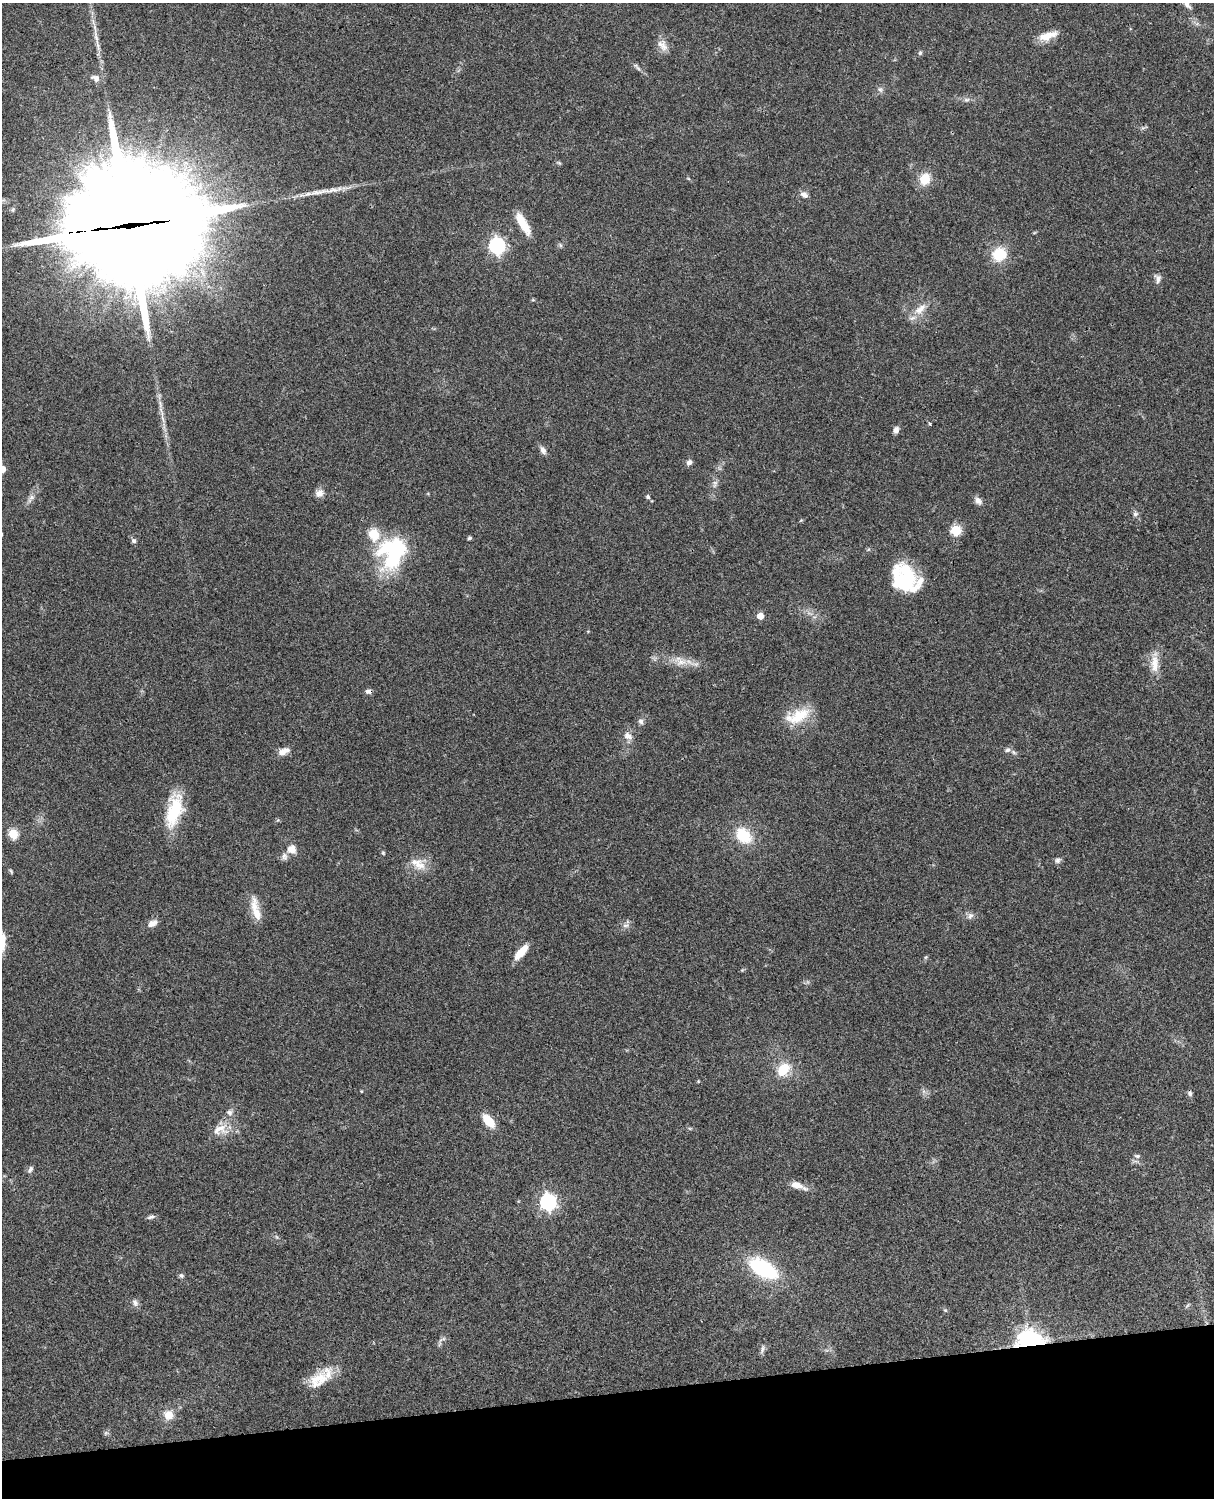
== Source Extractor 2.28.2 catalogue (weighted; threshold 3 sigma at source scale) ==
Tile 10 of 4 x 3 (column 2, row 3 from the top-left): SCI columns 1333-2544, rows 277-1772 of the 5087 x 4926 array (HDU 1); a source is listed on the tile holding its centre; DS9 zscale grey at full resolution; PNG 1216 x 1500 px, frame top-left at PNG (2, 3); no overlay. Shown black and unused: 7% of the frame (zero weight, under 3 of 4 exposures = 6% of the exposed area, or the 3 px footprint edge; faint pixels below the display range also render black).
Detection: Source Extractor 2.28.2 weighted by HDU 2 'WHT'; one run over the whole footprint, this tile lists its part. Background 0.0762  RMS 0.0058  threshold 0.0259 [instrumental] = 3 sigma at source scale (4.5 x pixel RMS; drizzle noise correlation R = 1.50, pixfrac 1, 0.05/0.05 arcsec/px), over >= 5 px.
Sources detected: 95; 1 inside a brighter object's white glare — not listed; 5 inside a brighter listed object's ellipse — not listed separately; the other 89 listed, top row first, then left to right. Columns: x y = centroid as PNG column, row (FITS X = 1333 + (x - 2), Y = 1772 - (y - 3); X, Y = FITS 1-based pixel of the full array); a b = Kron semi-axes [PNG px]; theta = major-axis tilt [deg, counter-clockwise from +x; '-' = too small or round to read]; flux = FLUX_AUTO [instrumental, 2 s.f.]
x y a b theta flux
1187 5 10 6 -51 2.8
96 36 26 5 -81 5.9
1048 36 23 8 18 8.2
662 45 18 11 -54 5
920 53 6 5 - 0.97
638 68 8 5 -55 1.3
96 78 13 9 -20 3.4
880 89 9 6 -74 1.7
966 100 9 5 6 1.6
559 163 7 4 -44 0.79
688 178 6 3 -20 0.6
925 179 12 10 67 12
318 192 36 7 11 9.3
804 195 10 7 -24 2.8
523 224 26 8 -60 12
129 225 49 38 3 18000
497 245 7 7 - 150
560 245 6 4 -71 0.85
999 254 17 15 33 17
1158 279 13 8 -85 2.7
533 300 6 4 -18 0.63
920 309 23 10 42 7.8
160 404 13 5 -73 3
163 419 14 4 -67 2.6
930 424 5 4 - 0.68
896 430 8 6 73 2.4
543 450 11 6 -59 2.6
689 462 8 6 31 2
2 469 5 5 - 9.1
715 484 12 6 79 2.3
319 493 11 10 - 3.6
31 497 11 7 42 2.7
648 497 5 5 - 1.1
978 501 12 7 -49 2.8
1135 514 7 6 - 1.6
801 520 6 3 19 0.57
956 530 6 5 - 39
373 534 6 5 - 34
469 538 4 4 - 1.2
134 541 6 6 - 1.4
395 555 45 21 64 48
904 579 30 23 -53 42
760 616 5 5 - 8.1
680 661 22 12 -18 8.7
1155 664 27 11 88 8.7
368 691 9 6 2 2
798 716 35 17 21 18
641 721 9 7 -69 1.8
628 736 14 9 -36 3.8
1008 750 7 7 - 1.9
282 752 12 9 24 3.8
174 810 39 16 76 29
278 820 6 3 70 0.65
13 834 5 5 - 31
743 836 19 15 -47 20
291 849 12 12 - 5.4
383 853 6 4 -45 0.7
1058 860 9 7 38 1.8
420 865 20 15 7 9
11 871 7 4 -53 0.82
255 909 34 10 -76 9.6
970 916 10 7 45 2.3
152 923 12 8 30 3.7
626 925 10 6 10 2.1
521 952 19 7 49 9.2
926 957 6 4 71 0.76
742 970 5 5 - 0.63
783 1070 14 10 50 15
698 1081 5 3 - 0.46
361 1091 3 3 - 0.49
1190 1093 8 6 -79 1.5
229 1113 9 8 - 2.2
488 1121 16 8 -51 12
220 1129 25 15 11 9.3
1137 1156 8 5 -7 1.3
30 1169 10 6 61 1.8
798 1185 21 7 -20 6.6
548 1202 7 7 - 180
151 1217 11 5 12 1.5
763 1268 27 13 -31 56
181 1276 6 6 - 1.3
135 1302 11 7 -63 2.2
945 1310 5 4 - 0.71
442 1339 17 4 38 1.9
1031 1343 9 7 -1 520
762 1349 13 5 72 1.7
318 1380 29 18 34 14
168 1415 12 11 - 7
106 1433 6 6 - 1.2
Overlapping masked pixels (flux is a lower limit): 3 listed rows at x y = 129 225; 368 691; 1031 1343
Isophote crosses this tile's border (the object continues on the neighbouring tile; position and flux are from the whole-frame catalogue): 3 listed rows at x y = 1187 5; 129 225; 2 469